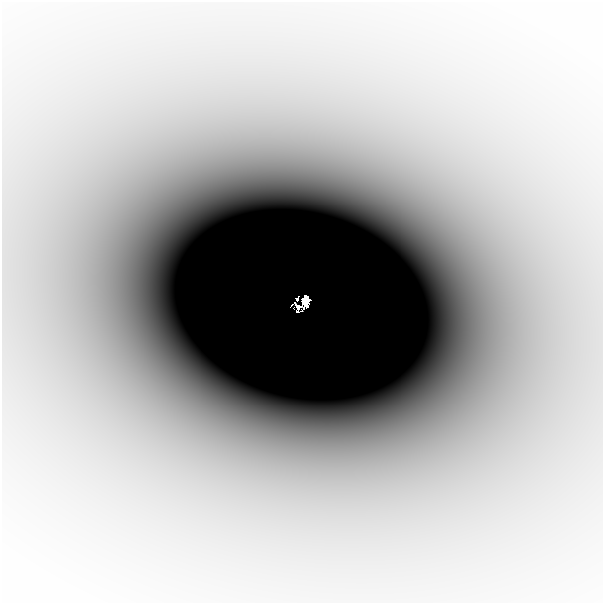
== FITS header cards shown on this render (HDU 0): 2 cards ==
NAXIS1  =                  601
NAXIS2  =                  601

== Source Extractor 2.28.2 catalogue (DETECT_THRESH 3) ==
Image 601 x 601 px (HDU 0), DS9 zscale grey, 1 PNG px = 1 image px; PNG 605 x 605 px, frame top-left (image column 1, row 601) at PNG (2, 2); no overlay
Background -3.62e-05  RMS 6.4e-06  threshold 1.93e-05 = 3 sigma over >= 5 px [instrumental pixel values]
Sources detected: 3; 1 with non-positive FLUX_AUTO (blend fragments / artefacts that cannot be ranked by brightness) is not listed; the other 2 listed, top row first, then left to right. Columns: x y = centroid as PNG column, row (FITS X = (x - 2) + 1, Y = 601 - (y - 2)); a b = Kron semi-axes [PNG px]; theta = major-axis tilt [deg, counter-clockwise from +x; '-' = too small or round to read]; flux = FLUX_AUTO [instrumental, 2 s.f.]
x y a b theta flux
297 299 3 3 - 0.1
305 301 10 6 82 0.47
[1 non-positive-flux detection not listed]